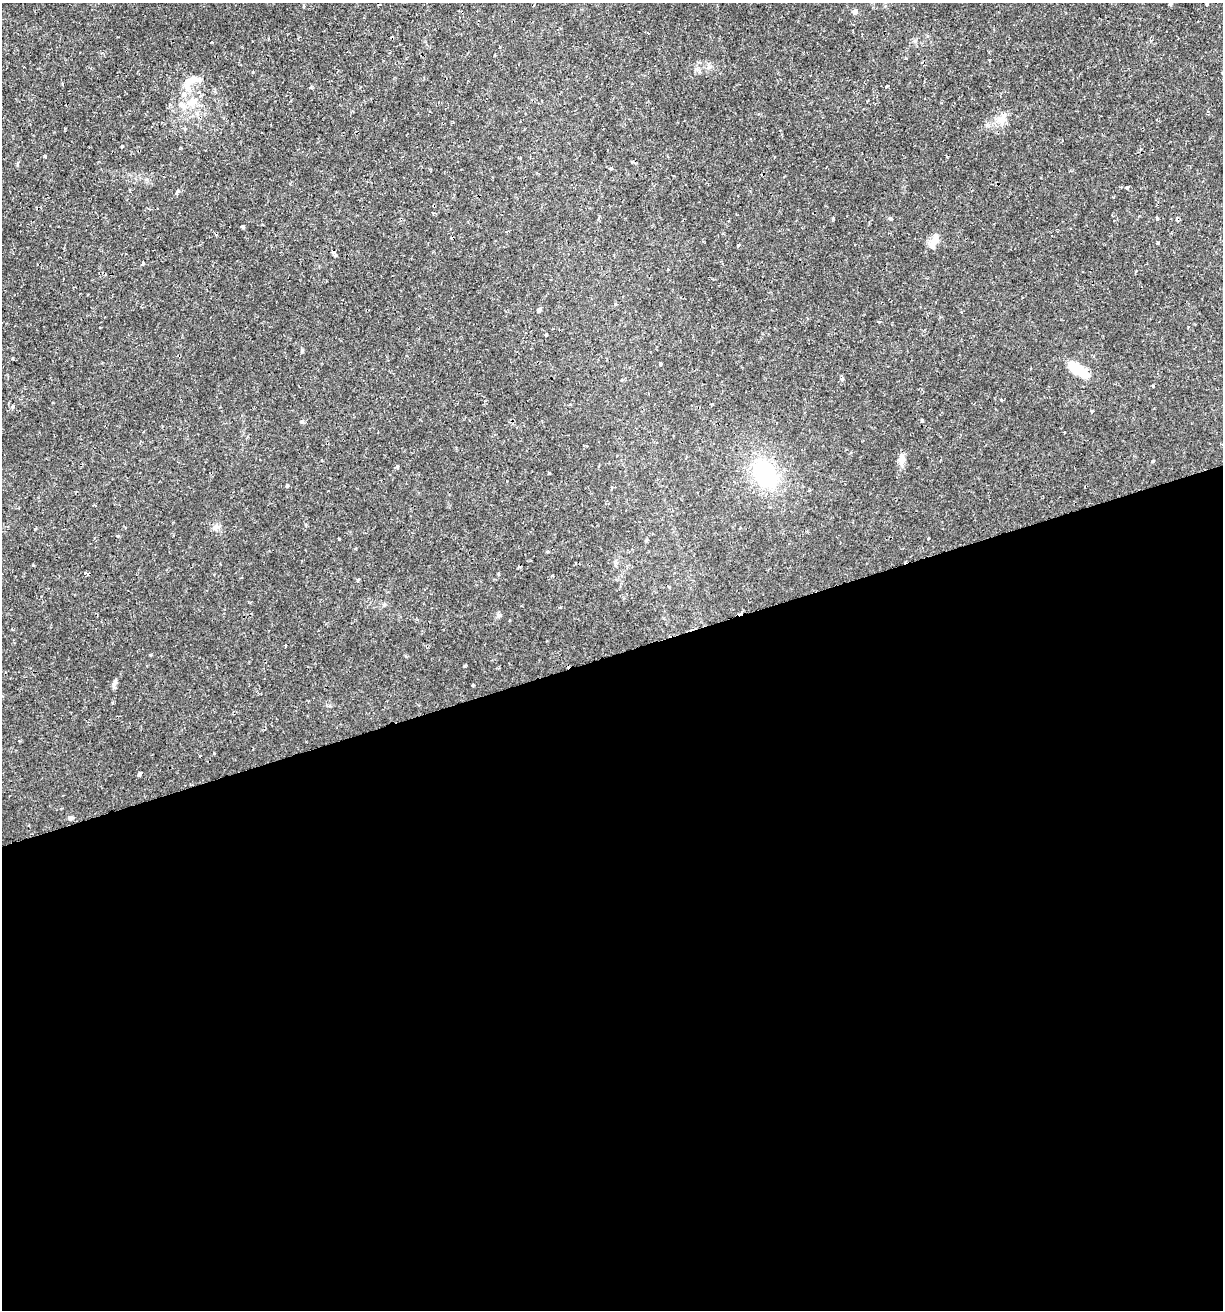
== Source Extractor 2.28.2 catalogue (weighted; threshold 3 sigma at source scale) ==
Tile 15 of 4 x 4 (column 3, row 4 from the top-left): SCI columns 2497-3717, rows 3-1310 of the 5044 x 5237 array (HDU 1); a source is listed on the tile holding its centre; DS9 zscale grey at full resolution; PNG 1225 x 1312 px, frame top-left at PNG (2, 3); no overlay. Shown black and unused: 50% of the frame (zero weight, under 2 of 3 exposures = <1% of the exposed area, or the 3 px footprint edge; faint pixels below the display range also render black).
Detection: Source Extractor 2.28.2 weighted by HDU 2 'WHT'; one run over the whole footprint, this tile lists its part. Background 0.01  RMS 0.0013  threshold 0.0059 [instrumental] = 3 sigma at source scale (4.5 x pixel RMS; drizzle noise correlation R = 1.50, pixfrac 1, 0.0396/0.0396 arcsec/px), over >= 5 px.
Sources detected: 65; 2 cosmic-ray / hot-pixel residue — not listed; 3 inside a brighter listed object's ellipse — not listed separately; the other 60 listed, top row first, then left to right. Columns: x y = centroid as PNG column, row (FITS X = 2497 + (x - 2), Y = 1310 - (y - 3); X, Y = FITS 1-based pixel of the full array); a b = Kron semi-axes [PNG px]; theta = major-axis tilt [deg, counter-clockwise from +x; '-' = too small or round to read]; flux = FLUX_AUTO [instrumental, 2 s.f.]
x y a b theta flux
1170 4 4 3 - 0.24
1207 4 3 3 - 0.24
379 5 3 2 - 0.17
304 6 3 3 - 0.23
855 12 5 5 - 0.61
1150 40 5 4 - 0.17
906 58 4 3 - 0.12
989 60 3 2 - 0.12
709 67 8 4 45 0.32
189 83 22 7 45 1.2
887 86 3 3 - 0.32
192 102 17 10 30 1.6
1002 121 15 11 -31 1.2
122 146 3 3 - 0.29
45 156 3 3 - 0.18
610 168 5 3 - 0.15
1127 188 4 4 - 0.32
177 192 4 3 - 0.78
833 218 4 3 - 0.14
242 227 4 3 - 0.32
934 241 20 8 64 1.3
1158 243 3 3 - 0.14
739 245 3 3 - 0.22
333 252 4 3 - 0.44
335 255 3 3 - 0.27
143 263 4 3 - 0.44
616 304 4 4 - 0.15
539 309 5 4 - 0.27
807 318 4 3 - 0.12
546 334 3 3 - 0.34
660 363 4 3 - 0.51
1078 370 28 12 -33 2.9
842 379 5 5 - 0.18
622 380 4 3 - 0.11
1153 386 3 3 - 0.23
1001 400 3 3 - 0.28
13 406 3 3 - 0.43
1091 411 3 3 - 0.24
922 421 4 3 - 0.15
302 422 6 4 67 0.21
901 459 12 7 87 1.1
1153 461 4 3 - 0.23
397 466 4 3 - 0.18
549 473 3 3 - 0.17
765 473 31 23 -56 11
287 486 4 3 - 0.26
215 528 9 7 26 0.55
117 536 4 3 - 0.15
339 539 3 2 - 0.16
928 539 3 3 - 0.21
647 540 5 4 - 0.18
86 573 5 3 - 0.55
358 580 5 3 - 0.13
669 587 4 3 - 0.19
740 613 7 4 27 0.58
285 645 3 3 - 0.19
115 682 12 4 60 0.35
472 685 3 2 - 0.12
139 774 5 3 - 0.55
71 818 7 5 12 0.31
Overlapping masked pixels (flux is a lower limit): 2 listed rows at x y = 333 252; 740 613
Isophote crosses this tile's border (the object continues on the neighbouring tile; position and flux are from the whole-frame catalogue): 2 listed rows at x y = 1170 4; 1207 4
Unlisted compact peaks at least as high as the median listed source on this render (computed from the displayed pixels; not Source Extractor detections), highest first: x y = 464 666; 890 218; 302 350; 253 72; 150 655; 499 615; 214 753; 35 529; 17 164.